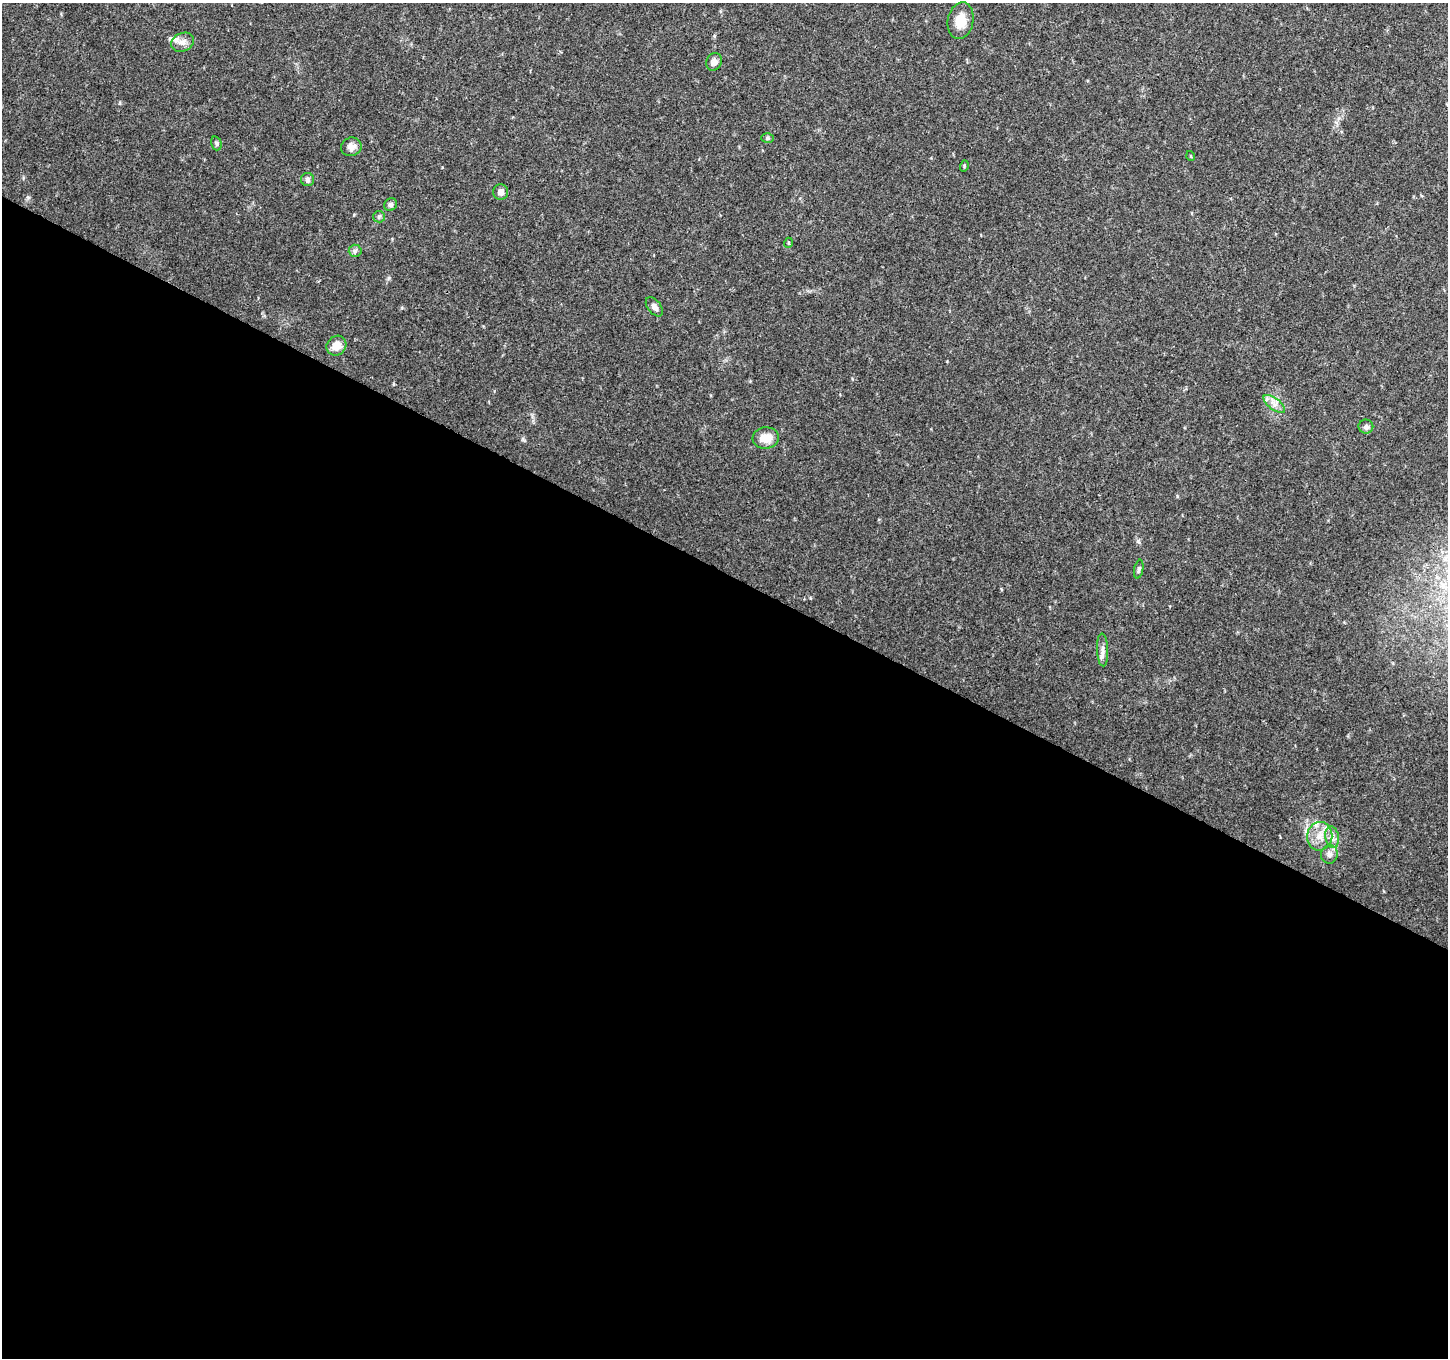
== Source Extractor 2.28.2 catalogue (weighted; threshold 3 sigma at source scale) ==
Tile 14 of 4 x 4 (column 2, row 4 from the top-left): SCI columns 1451-2896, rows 204-1559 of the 5800 x 5892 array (HDU 1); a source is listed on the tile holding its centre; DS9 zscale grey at full resolution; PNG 1450 x 1360 px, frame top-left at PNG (2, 3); each listed source drawn as its Kron ellipse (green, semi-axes under 4 px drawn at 4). Shown black and unused: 58% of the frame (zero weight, under 3 of 4 exposures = <1% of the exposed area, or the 3 px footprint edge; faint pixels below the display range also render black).
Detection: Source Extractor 2.28.2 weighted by HDU 2 'WHT'; one run over the whole footprint, this tile lists its part. Background 0.0318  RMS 0.0035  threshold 0.0159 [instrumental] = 3 sigma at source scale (4.5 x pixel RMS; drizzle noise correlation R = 1.50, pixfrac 1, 0.0396/0.0396 arcsec/px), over >= 5 px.
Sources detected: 26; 2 inside a brighter listed object's ellipse — not listed separately; the other 24 listed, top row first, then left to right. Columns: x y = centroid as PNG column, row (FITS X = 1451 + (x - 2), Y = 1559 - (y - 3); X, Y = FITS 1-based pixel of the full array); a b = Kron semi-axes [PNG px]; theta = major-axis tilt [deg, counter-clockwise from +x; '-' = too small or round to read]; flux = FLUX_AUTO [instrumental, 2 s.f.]
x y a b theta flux
961 21 19 13 79 5.5
183 42 12 9 23 2.1
714 62 9 7 65 1.7
767 138 6 5 - 0.67
216 143 7 5 -74 0.64
351 147 10 9 - 2
1191 156 5 3 - 0.26
964 166 6 3 74 0.37
307 179 6 6 - 0.96
501 192 8 7 - 1.9
391 205 7 6 - 0.92
379 217 6 5 - 0.65
788 243 5 3 - 0.31
355 251 6 6 - 0.8
654 307 11 6 -52 1.6
336 346 10 9 - 3.8
1274 404 13 5 -38 2.1
1366 427 7 7 - 0.95
766 438 13 10 6 4.5
1139 569 9 4 79 0.68
1103 650 16 5 -88 1.8
1320 836 14 12 79 4.7
1332 837 11 6 -80 1.9
1329 854 9 8 - 1.6
Unlisted compact peaks at least as high as the median listed source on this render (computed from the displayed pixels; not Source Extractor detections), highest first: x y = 389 278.